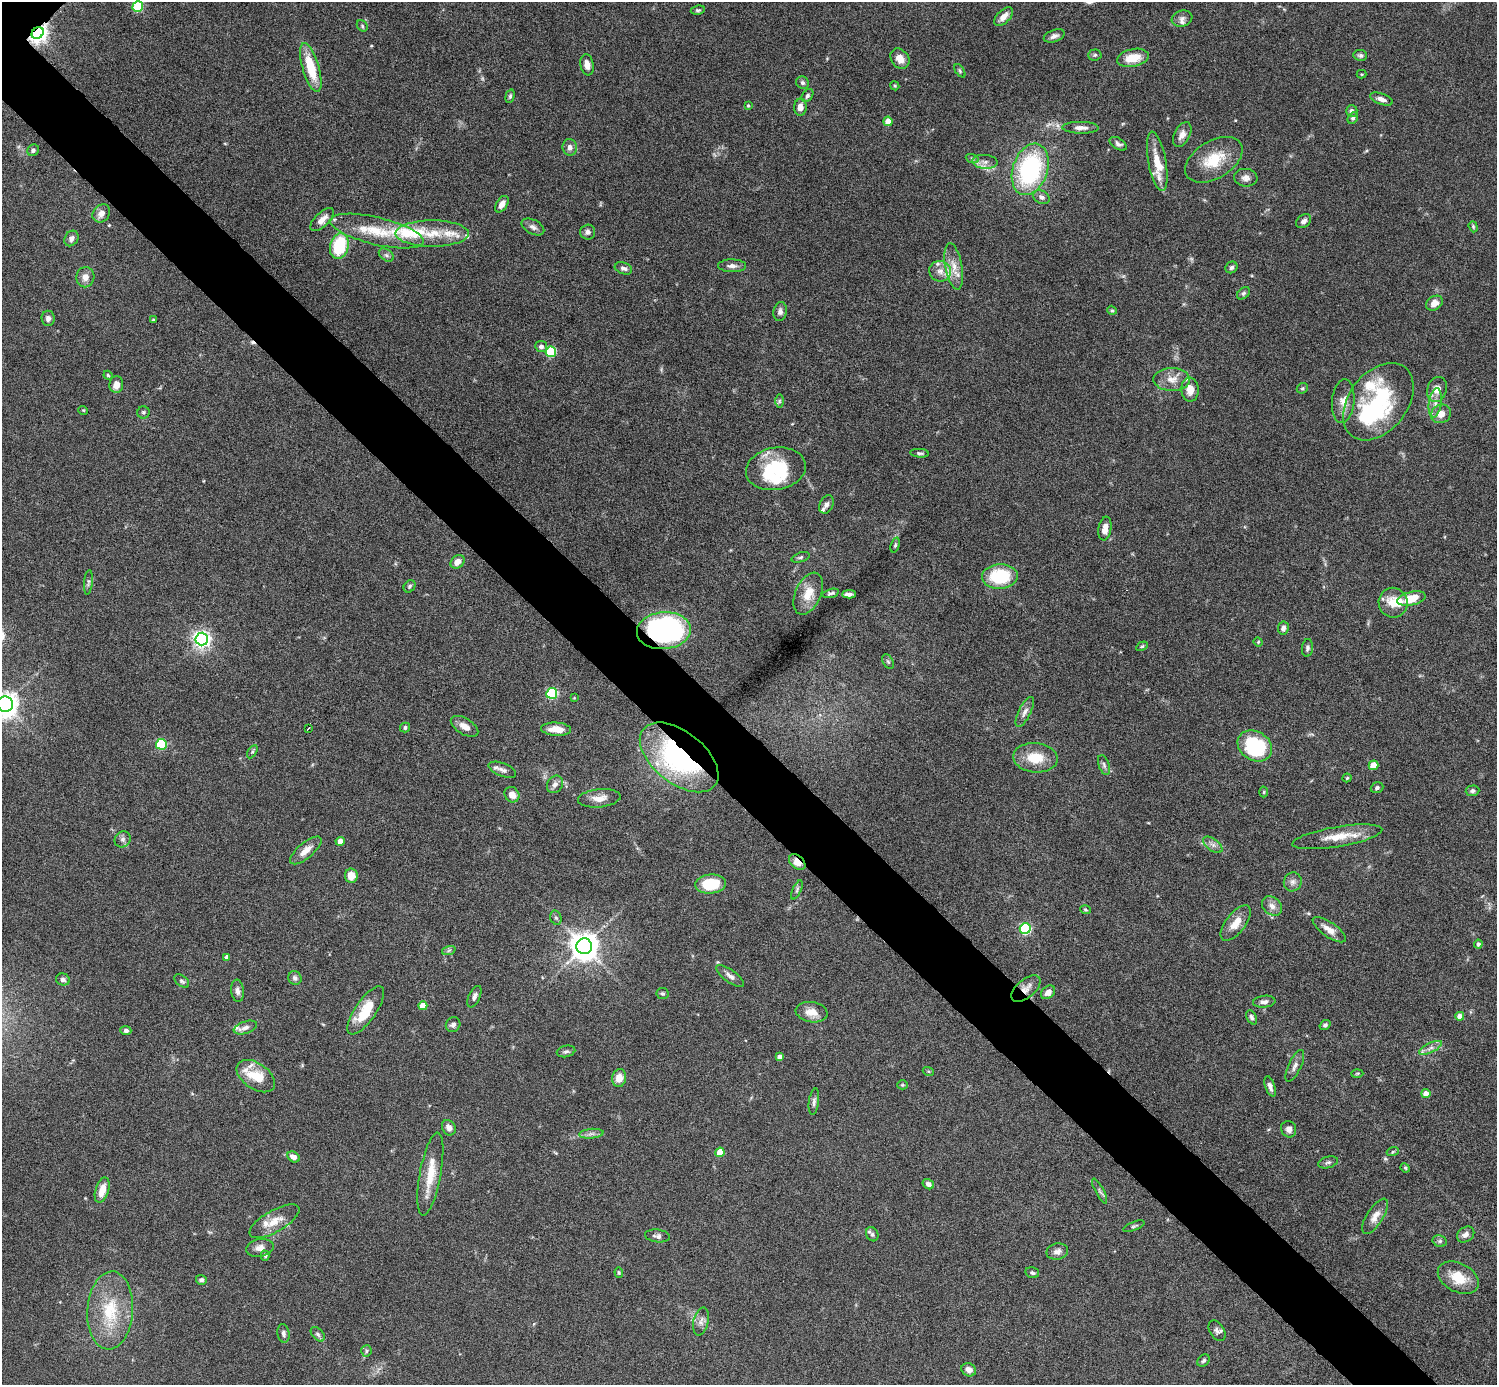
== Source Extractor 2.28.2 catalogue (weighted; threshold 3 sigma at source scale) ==
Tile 6 of 4 x 4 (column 2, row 2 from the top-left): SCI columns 1499-2993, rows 3064-4446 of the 5985 x 5985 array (HDU 1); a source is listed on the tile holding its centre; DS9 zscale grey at full resolution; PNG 1499 x 1387 px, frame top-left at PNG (2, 2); each listed source drawn as its Kron ellipse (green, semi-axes under 4 px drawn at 4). Shown black and unused: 5% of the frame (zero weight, under 6 of 12 exposures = <1% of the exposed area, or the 3 px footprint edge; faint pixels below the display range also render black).
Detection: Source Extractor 2.28.2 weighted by HDU 2 'WHT'; one run over the whole footprint, this tile lists its part. Background 0.0755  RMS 0.0035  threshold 0.0144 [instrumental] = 3 sigma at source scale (4.09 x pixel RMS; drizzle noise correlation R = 1.36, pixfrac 0.8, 0.05/0.05 arcsec/px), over >= 5 px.
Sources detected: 224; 3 inside a brighter object's white glare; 1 cosmic-ray / hot-pixel residue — neither listed nor drawn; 14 inside a brighter listed object's ellipse — not listed separately; the other 206 listed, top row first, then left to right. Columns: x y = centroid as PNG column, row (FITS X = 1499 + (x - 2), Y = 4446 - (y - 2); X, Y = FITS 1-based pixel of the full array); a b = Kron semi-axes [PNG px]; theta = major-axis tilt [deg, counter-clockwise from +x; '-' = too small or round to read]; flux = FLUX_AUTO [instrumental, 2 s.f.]
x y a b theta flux
138 7 5 5 - 20
698 10 7 4 8 0.55
1003 17 11 6 45 2.7
1182 18 10 8 18 1.7
362 26 6 5 - 0.55
38 33 6 5 - 180
1054 36 11 6 20 1.4
1095 55 6 5 - 0.64
1360 55 7 5 -9 0.73
1133 58 16 8 11 6.3
900 59 11 8 -51 3.3
587 65 10 6 -80 2.4
311 67 25 8 -74 11
960 71 7 4 -55 0.47
1362 74 5 4 - 0.4
802 83 7 6 - 0.82
895 86 5 3 - 0.33
510 96 7 4 76 0.6
807 96 7 5 52 0.74
1381 99 12 5 -20 1.8
748 106 3 3 - 0.45
800 107 8 6 87 2.2
1352 111 6 5 - 1.1
1353 118 6 5 - 0.72
888 121 4 4 - 4.4
1081 128 18 6 -1 2.1
1182 135 13 7 63 2.3
1118 144 9 5 -32 1.1
570 147 8 7 - 1.7
33 150 6 5 - 0.83
972 158 7 4 -20 0.6
1214 160 31 18 31 11
1157 161 30 9 -80 6.1
985 162 13 7 -5 2
1030 169 26 17 71 45
1246 178 11 9 -7 1.7
1041 197 9 6 -27 1.3
502 204 9 5 58 2.3
101 213 10 8 50 2.3
322 220 15 7 43 2.6
1304 221 8 6 40 1.3
533 227 12 7 -28 1.5
1473 227 6 4 -71 0.41
377 231 48 13 -13 13
588 232 7 7 - 1.2
432 233 37 13 0 9.3
71 238 8 6 55 1.3
339 246 13 9 74 19
386 255 8 5 -36 0.83
732 266 14 6 0 1.5
954 267 23 8 -80 4.1
1231 267 6 5 - 0.71
623 268 9 6 -19 1.1
940 271 11 10 - 2.5
85 277 10 9 - 2.3
1243 293 7 5 41 0.67
1434 303 9 6 32 2.6
1112 310 5 4 - 0.42
780 312 9 7 77 1.5
48 318 7 6 - 1.4
153 320 4 3 - 0.45
541 346 6 5 - 1.2
551 352 5 5 - 23
108 375 4 3 - 0.39
1172 379 18 11 -1 4.1
116 384 8 7 - 2.6
1302 388 6 5 - 0.48
1437 389 13 9 71 3.2
1190 390 12 8 -88 3.6
779 401 6 4 89 0.62
1343 401 22 11 84 3.8
1378 402 43 29 52 30
1435 403 14 6 81 2.4
83 410 5 3 - 0.27
143 412 6 6 - 0.67
1441 414 10 9 - 2.8
920 453 9 4 -5 0.72
776 469 30 21 10 22
826 504 10 6 63 1.3
1105 528 12 6 80 2.8
895 545 8 4 72 0.58
801 557 9 5 19 0.72
457 562 8 6 41 2.9
1000 576 18 12 3 16
88 582 12 3 85 0.72
410 586 7 5 53 0.62
831 593 8 4 14 0.74
808 594 22 12 66 5.7
849 594 7 4 3 1.3
1411 599 14 6 14 7.6
1393 603 15 14 - 5.9
1283 628 6 5 - 1.1
664 631 27 18 4 88
202 639 6 6 - 140
1258 642 5 4 - 0.39
1142 646 6 4 29 0.47
1307 648 9 5 83 0.92
888 661 8 5 -62 0.64
552 693 5 5 - 33
574 698 4 4 - 0.25
5 704 8 7 - 350
1025 712 16 6 63 1.7
465 726 15 8 -31 2.7
308 728 3 2 - 0.28
405 728 5 5 - 0.71
556 729 15 6 -3 4.5
161 744 5 5 - 26
1255 746 18 14 -32 27
252 752 7 4 59 0.56
679 757 46 26 -38 60
1035 758 22 14 -5 8.1
1104 765 10 5 -72 0.92
1373 765 5 4 - 7.5
502 770 14 6 -21 1.6
1347 778 4 4 - 0.38
555 784 9 7 56 1.6
1377 788 6 5 - 0.76
1472 791 7 5 4 0.85
1264 792 5 3 - 0.32
512 795 8 7 - 2.7
599 798 21 9 6 3.5
1337 837 45 10 9 7.7
123 839 8 7 - 1.1
340 841 4 4 - 3.6
1213 845 11 6 -36 1.5
306 850 19 7 40 3.3
797 862 9 6 -41 3.6
351 876 7 6 - 3.9
1293 882 10 8 63 1.5
711 884 15 9 6 13
797 890 10 3 66 0.6
1272 906 11 8 -39 2
1085 910 5 3 - 0.41
556 918 7 5 -72 0.69
1236 923 21 10 52 4.6
1025 929 5 5 - 38
1329 930 19 7 -35 3.2
1478 944 4 4 - 0.97
584 946 8 8 - 460
449 950 7 4 19 0.56
227 957 4 4 - 1.2
730 976 16 6 -35 1.5
295 978 7 6 - 1
63 980 7 6 - 1.1
182 981 8 5 -38 0.75
1026 989 17 9 40 2.9
238 991 11 6 -83 1.5
1048 992 8 6 42 1.9
662 994 6 5 - 0.57
474 997 11 5 64 1.2
1264 1002 11 6 6 1.4
423 1006 4 4 - 5.4
366 1010 28 10 55 11
812 1012 16 10 -8 3.9
1460 1016 4 4 - 3.8
1252 1017 7 5 -62 0.87
453 1025 8 7 - 1.2
1325 1025 6 4 37 0.83
245 1028 12 6 19 1.5
126 1031 5 4 - 0.99
1430 1048 12 5 26 1.4
566 1051 9 5 12 0.81
780 1057 4 4 - 1.5
1295 1066 17 6 65 1.7
928 1071 6 3 -18 0.37
1357 1073 6 4 2 0.37
256 1076 21 13 -34 9.5
619 1078 9 7 81 3.4
902 1085 5 4 - 0.39
1270 1086 10 5 -71 1.4
1426 1094 4 4 - 3.3
814 1102 13 5 82 1.1
449 1128 8 6 -60 1.7
1289 1129 8 7 - 1.6
591 1134 12 4 5 1.3
1393 1151 6 4 20 0.44
720 1152 4 4 - 7.7
293 1157 7 5 -30 2.1
1328 1162 10 5 15 0.8
1405 1168 5 4 - 0.4
430 1174 42 10 80 8.6
928 1184 6 5 - 1.4
102 1190 13 6 72 4.3
1100 1191 14 3 -62 0.79
1375 1216 20 8 57 3
274 1221 28 11 30 5.1
1134 1226 11 4 21 0.63
872 1234 7 6 - 0.89
1466 1235 9 7 35 1.7
657 1236 12 6 -7 1.1
1440 1241 7 5 -20 0.77
260 1248 14 9 11 2.1
1057 1251 11 8 13 1.8
265 1256 5 4 - 0.48
619 1273 5 4 - 0.4
1032 1273 7 5 -15 0.79
1458 1278 22 14 -27 8.2
201 1280 5 5 - 0.75
110 1310 39 23 86 17
701 1322 14 7 77 1.8
1217 1331 11 7 -59 1.2
283 1333 9 6 -82 1.2
318 1334 8 5 -46 0.89
366 1351 6 5 - 0.57
1203 1361 7 5 45 0.7
969 1370 8 6 -29 1.9
Overlapping masked pixels (flux is a lower limit): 5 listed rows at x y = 38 33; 664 631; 679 757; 797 862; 1026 989
Isophote crosses this tile's border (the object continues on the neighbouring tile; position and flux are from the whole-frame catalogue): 1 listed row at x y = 5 704